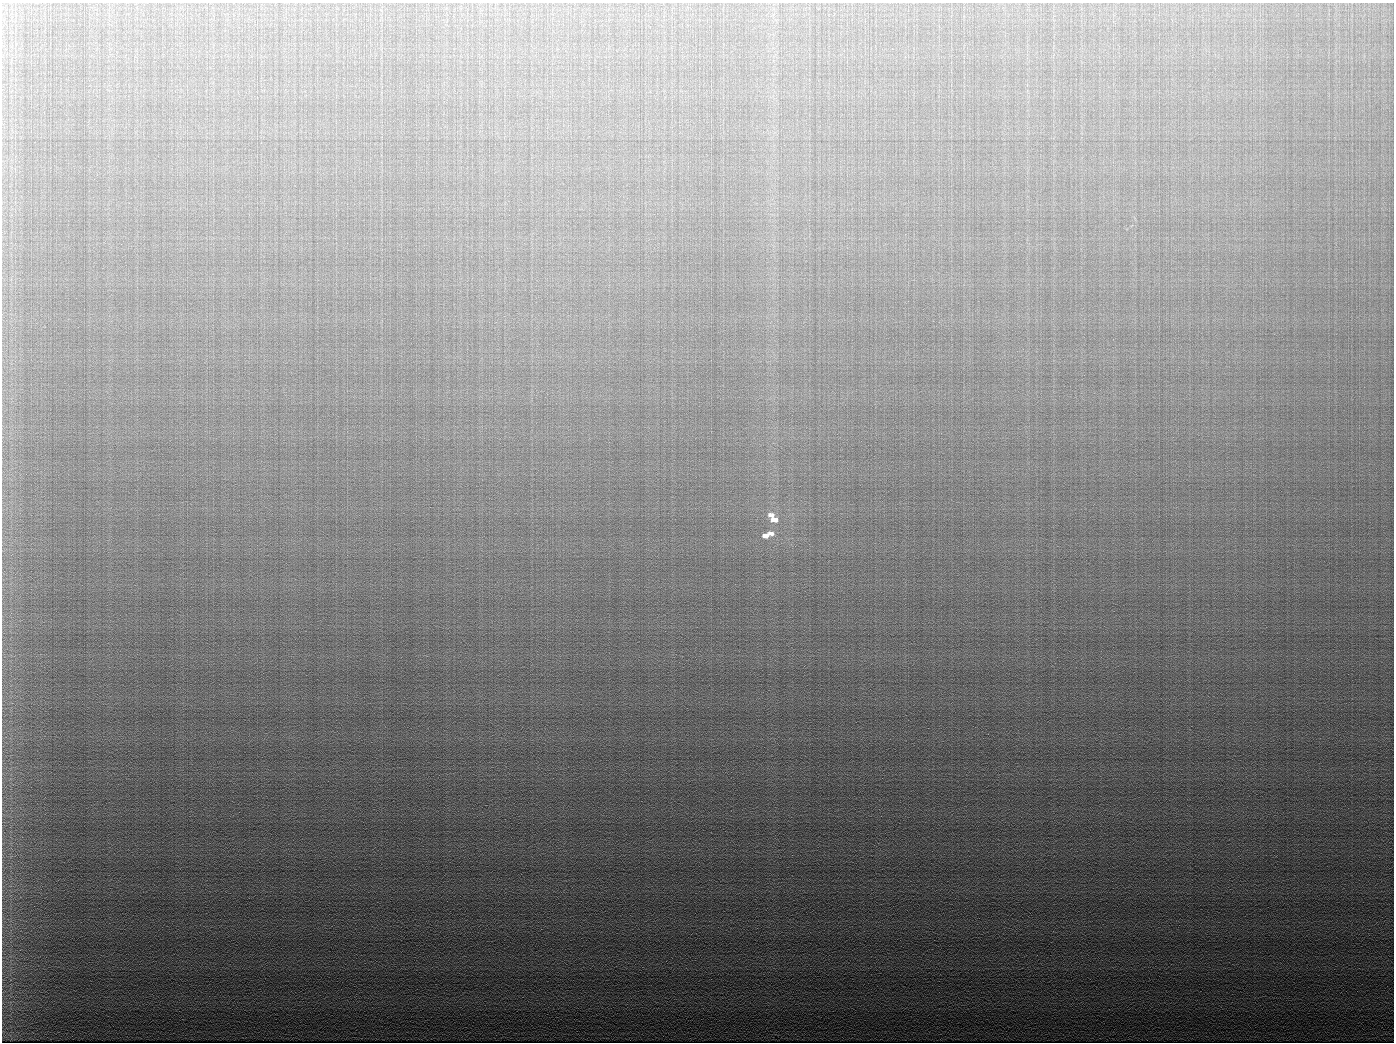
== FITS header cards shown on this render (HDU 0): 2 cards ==
NAXIS1  =                 1392 / length of data axis 1
NAXIS2  =                 1040 / length of data axis 2

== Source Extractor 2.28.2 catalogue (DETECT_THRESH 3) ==
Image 1392 x 1040 px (HDU 0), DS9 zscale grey, 1 PNG px = 1 image px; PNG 1396 x 1044 px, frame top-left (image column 1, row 1040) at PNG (2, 3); no overlay
Background 1580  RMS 110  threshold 319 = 3 sigma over >= 5 px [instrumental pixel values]
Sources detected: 5; all 5 listed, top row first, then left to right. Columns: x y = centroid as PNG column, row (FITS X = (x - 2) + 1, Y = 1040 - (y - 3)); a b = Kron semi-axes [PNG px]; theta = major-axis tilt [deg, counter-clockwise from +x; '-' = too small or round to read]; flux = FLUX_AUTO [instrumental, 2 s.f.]
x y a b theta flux
771 515 9 6 -21 52000
773 520 5 3 - 34000
776 520 4 3 - 46000
771 533 8 4 -12 45000
765 536 6 4 -8 71000